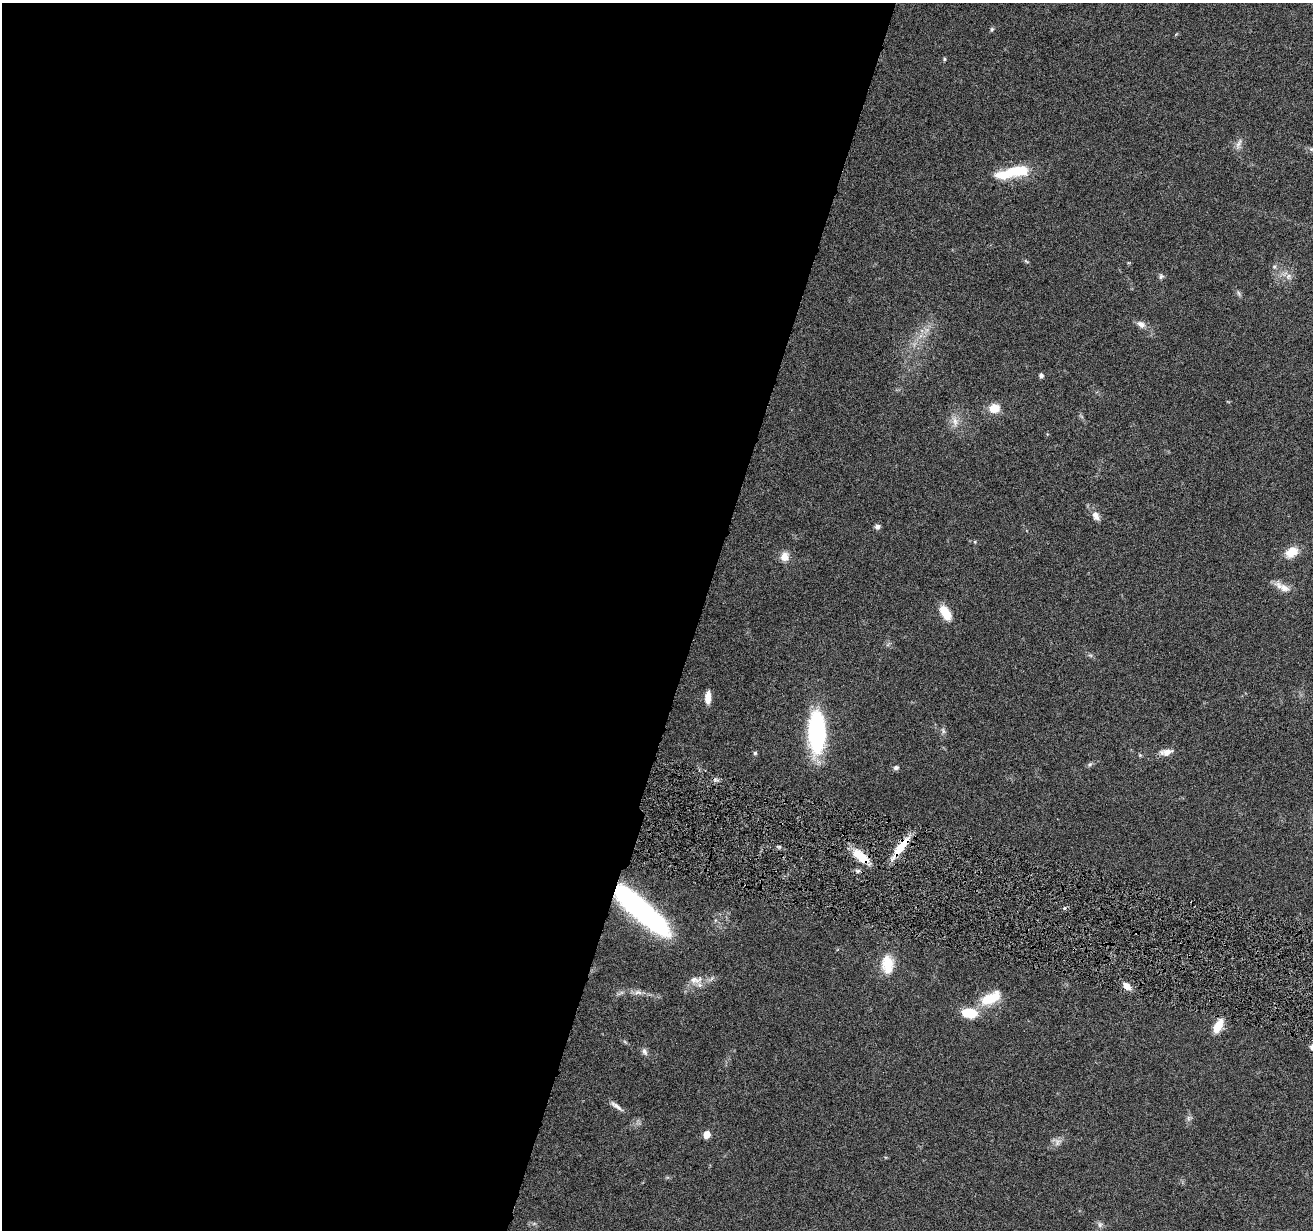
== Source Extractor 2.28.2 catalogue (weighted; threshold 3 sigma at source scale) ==
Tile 5 of 4 x 4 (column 1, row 2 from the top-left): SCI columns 3-1313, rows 2713-3940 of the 5245 x 5297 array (HDU 1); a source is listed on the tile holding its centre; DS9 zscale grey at full resolution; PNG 1315 x 1232 px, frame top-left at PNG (2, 3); no overlay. Shown black and unused: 53% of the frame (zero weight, under 4 of 8 exposures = <1% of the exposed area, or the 3 px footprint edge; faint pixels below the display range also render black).
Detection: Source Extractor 2.28.2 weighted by HDU 2 'WHT'; one run over the whole footprint, this tile lists its part. Background 0.0614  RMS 0.0042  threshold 0.0171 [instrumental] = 3 sigma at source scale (4.09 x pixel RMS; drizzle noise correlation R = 1.36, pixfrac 0.8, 0.05/0.05 arcsec/px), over >= 5 px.
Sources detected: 46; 3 inside a brighter object's white glare — not listed; the other 43 listed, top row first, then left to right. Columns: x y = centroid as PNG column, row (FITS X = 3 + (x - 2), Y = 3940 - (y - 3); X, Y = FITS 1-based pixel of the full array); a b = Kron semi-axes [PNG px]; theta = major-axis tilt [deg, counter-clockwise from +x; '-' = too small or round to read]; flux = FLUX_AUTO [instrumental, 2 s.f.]
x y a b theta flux
992 29 5 5 - 0.55
944 59 4 4 - 0.51
1239 143 15 4 59 1.5
1311 149 6 5 - 0.77
1017 171 36 13 7 13
1026 261 7 4 -44 0.54
1161 276 8 6 43 0.87
1288 276 8 4 53 0.99
1141 324 11 8 -30 2.1
1041 375 4 4 - 1.3
994 408 10 9 - 6
955 422 15 6 -85 2.6
1096 516 12 8 -62 2.5
877 527 7 6 - 1.1
975 542 5 4 - 0.44
1292 552 15 10 33 6
785 557 12 11 - 3.3
1284 588 16 9 -28 3.5
945 613 20 10 -58 6.2
708 697 14 7 87 3.8
943 731 9 4 -68 0.85
816 733 39 15 -90 47
1167 752 14 8 16 3
755 753 5 5 - 0.63
1090 764 6 4 44 0.7
896 767 6 5 - 1.1
901 846 32 8 53 9
779 847 6 4 -1 0.55
861 856 23 10 -38 8.2
632 902 50 16 -44 83
887 964 24 15 -87 8.8
695 980 21 10 4 4.2
1127 986 10 7 -42 2.9
638 992 11 6 -9 1.8
991 998 26 12 25 11
971 1013 12 10 0 11
1218 1026 15 8 63 7
644 1052 10 6 -65 1.3
616 1106 19 5 -38 1.9
1188 1118 7 4 -72 0.81
707 1134 5 5 - 6.1
1057 1143 11 6 61 1.8
1100 1225 8 6 89 1.1
Overlapping masked pixels (flux is a lower limit): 3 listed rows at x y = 901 846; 861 856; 632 902
Isophote crosses this tile's border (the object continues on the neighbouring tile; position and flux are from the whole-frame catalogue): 1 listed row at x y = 1311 149